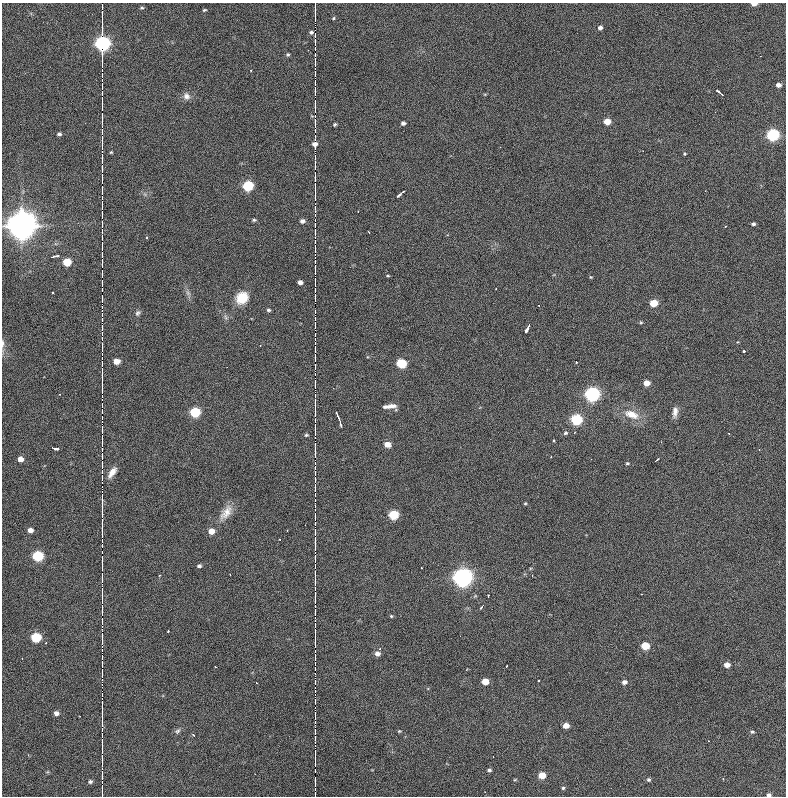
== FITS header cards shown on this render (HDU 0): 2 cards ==
NAXIS1  =                  784 / length of data axis 1
NAXIS2  =                  794 / length of data axis 2

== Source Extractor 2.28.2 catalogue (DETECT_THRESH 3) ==
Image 784 x 794 px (HDU 0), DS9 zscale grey, 1 PNG px = 1 image px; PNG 788 x 798 px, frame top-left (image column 1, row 794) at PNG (2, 3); no overlay
Background 1460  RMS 32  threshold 94.6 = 3 sigma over >= 5 px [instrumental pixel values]
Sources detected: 309; all 309 listed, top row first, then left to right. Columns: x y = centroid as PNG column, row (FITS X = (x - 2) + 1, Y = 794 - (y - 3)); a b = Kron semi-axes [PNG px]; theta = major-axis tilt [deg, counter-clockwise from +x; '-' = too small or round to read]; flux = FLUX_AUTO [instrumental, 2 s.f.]
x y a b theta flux
754 4 5 3 - 1.7e+04
102 5 6 3 -90 1.3e+05
142 8 6 4 5 2.8e+03
204 10 5 3 - 2.4e+03
315 10 10 2 90 3.4e+05
333 18 5 4 - 2.4e+03
102 25 27 2 90 1.0e+06
315 25 3 2 - 6.3e+04
600 27 5 4 - 6.1e+03
315 30 2 2 - 2.7e+04
315 33 7 5 -30 1.7e+04
315 40 3 2 - 6.3e+04
102 44 14 6 90 6.8e+05
315 44 4 2 - 9.3e+03
315 49 3 2 - 1.1e+05
102 54 9 2 -90 4.7e+05
288 55 5 4 - 3.0e+03
315 55 5 2 - 1.9e+05
315 61 5 2 - 1.9e+05
102 67 9 2 -90 1.7e+05
315 68 4 2 - 8.1e+04
102 75 7 2 -90 2.9e+05
315 75 3 2 - 6.9e+04
315 81 3 2 - 6.5e+04
315 85 4 2 - 4.6e+04
778 85 5 4 - 9.4e+03
102 86 9 3 -90 2.1e+05
315 92 6 2 -90 2.6e+05
719 92 8 2 -41 5.3e+03
102 96 6 2 -90 1.8e+05
187 96 10 9 - 1.2e+04
315 103 6 2 90 1.5e+05
102 104 4 2 - 1.4e+05
102 109 3 2 - 1.2e+05
315 111 4 2 - 1.2e+05
315 116 3 2 - 6.6e+04
102 118 9 2 90 2.7e+05
315 121 3 2 - 7.9e+04
607 121 5 5 - 2.9e+04
403 123 4 4 - 5.7e+03
335 124 4 4 - 2.6e+03
102 126 3 2 - 7.7e+04
315 126 4 2 - 1.9e+05
315 130 3 2 - 1.1e+05
102 132 7 2 -89 2.4e+05
59 134 5 4 - 4.6e+03
773 135 6 6 - 3.2e+05
315 136 3 2 - 1.2e+05
315 140 5 2 - 1.7e+05
102 143 17 2 -90 6.1e+05
315 145 3 3 - 1.3e+05
315 150 5 2 - 1.7e+05
111 152 4 3 - 2.0e+03
684 154 3 3 - 7.2e+03
315 155 6 2 -90 2.2e+05
102 161 12 2 -90 5.3e+05
315 163 7 3 90 8.8e+04
315 169 2 2 - 5.8e+04
102 172 13 2 90 5.5e+05
315 176 4 2 - 8.7e+04
315 184 8 3 90 2.6e+05
248 186 6 5 - 1.6e+05
102 188 8 2 90 3.5e+05
315 191 6 2 -90 2.6e+05
400 194 9 2 40 6.8e+03
102 197 8 3 90 3.3e+05
315 199 5 3 - 1.5e+04
102 205 8 2 90 4.0e+05
315 207 8 2 90 2.0e+05
358 211 3 2 - 1.9e+03
315 214 3 2 - 1.3e+05
102 216 6 2 -90 2.3e+05
254 220 6 4 0 3.2e+03
315 220 5 2 - 1.0e+05
302 221 5 5 - 7.2e+03
753 224 4 3 - 4.7e+03
22 225 14 9 89 4.7e+06
102 225 7 2 90 2.2e+05
315 231 8 2 -90 3.2e+05
369 232 3 2 - 1.9e+03
102 237 10 2 90 3.5e+05
146 238 3 2 - 3.2e+03
315 238 10 2 -90 3.2e+05
102 245 9 2 89 3.1e+05
315 248 4 2 - 2.1e+05
102 255 5 2 - 1.1e+05
315 255 4 2 - 6.8e+04
53 256 5 3 - 2.8e+03
58 256 4 2 - 1.6e+03
102 259 4 2 - 9.2e+04
315 261 4 2 - 1.5e+05
67 262 6 5 - 5.4e+04
102 265 6 2 -90 3.3e+05
315 267 6 2 88 2.3e+05
315 271 4 3 - 2.2e+05
102 273 5 2 - 2.0e+05
388 276 4 2 - 2.0e+03
591 277 4 4 - 1.8e+03
315 279 5 2 - 1.5e+05
102 282 5 2 - 2.0e+05
300 282 4 4 - 8.1e+03
102 289 4 2 - 1.5e+05
315 289 10 2 90 4.5e+05
52 292 3 3 - 8.3e+03
188 293 9 5 -60 6.9e+03
315 297 8 2 -90 1.8e+05
242 298 13 11 43 4.9e+04
102 300 11 2 90 3.0e+05
315 303 2 2 - 6.0e+04
654 303 6 5 - 4.6e+04
539 305 3 3 - 5.9e+03
102 309 6 2 -90 1.8e+05
268 310 5 4 - 3.8e+03
315 312 5 2 - 1.9e+05
138 313 8 7 - 5.4e+03
315 318 5 2 - 1.4e+05
102 320 10 2 90 2.6e+05
641 322 5 4 - 2.5e+03
315 325 6 2 -90 2.0e+05
102 328 8 3 90 2.3e+05
527 328 9 3 64 2.5e+04
102 333 4 2 - 2.1e+05
315 334 3 2 - 4.0e+04
315 338 3 3 - 1.2e+05
102 339 4 2 - 1.3e+05
2 343 11 4 90 5.8e+03
315 344 5 2 - 1.9e+05
102 345 6 2 -90 2.8e+05
315 350 3 2 - 7.2e+04
744 351 3 3 - 4.1e+03
102 355 9 2 90 2.9e+05
315 357 9 2 90 3.3e+05
117 361 5 4 - 2.6e+04
576 362 3 3 - 3.6e+03
102 363 4 2 - 1.3e+05
401 363 6 5 - 1.1e+05
315 365 4 2 - 4.5e+04
315 369 3 2 - 6.9e+04
315 374 3 2 - 6.5e+04
102 377 17 2 -90 7.0e+05
315 378 3 2 - 5.8e+04
315 382 6 2 90 1.1e+05
646 383 5 4 - 2.3e+04
102 386 6 2 -90 1.7e+05
333 388 3 2 - 2.2e+03
59 394 2 2 - 1.2e+03
102 394 6 2 -90 1.8e+05
592 394 7 6 - 5.6e+05
315 398 7 2 89 1.9e+05
102 400 3 2 - 6.0e+04
102 405 7 2 90 2.4e+05
315 406 7 3 87 3.0e+05
390 406 15 4 6 1.5e+04
195 412 6 5 - 1.5e+05
315 412 8 2 89 3.8e+05
675 412 13 6 83 1.2e+04
631 414 20 10 -20 3.6e+04
102 418 9 2 90 3.1e+05
315 419 3 2 - 6.5e+04
339 419 14 3 -70 9.8e+03
576 420 6 5 - 2.2e+05
315 427 5 2 - 5.9e+04
102 429 6 2 89 1.9e+05
315 433 3 2 - 6.9e+04
565 433 6 5 - 4.0e+03
729 433 3 3 - 8.8e+03
306 435 4 4 - 2.9e+03
315 437 3 2 - 5.8e+04
553 440 3 3 - 4.6e+03
102 442 9 2 -90 2.4e+05
387 444 6 5 - 1.9e+04
55 448 6 3 -14 1.0e+04
102 449 3 2 - 1.2e+05
315 449 8 2 -90 3.1e+05
315 455 6 2 -90 5.8e+04
551 457 3 2 - 2.2e+03
20 459 5 4 - 1.4e+04
102 459 8 2 -90 2.7e+05
591 459 2 2 - 9.5e+02
656 460 4 2 - 3.5e+03
315 463 4 2 - 1.7e+05
627 463 4 3 - 2.6e+03
102 467 4 2 - 1.3e+05
315 468 4 2 - 2.0e+05
102 472 3 2 - 1.1e+05
112 472 14 6 56 1.6e+04
102 477 5 2 - 1.4e+05
315 479 8 2 -90 2.9e+05
102 485 7 2 -90 1.8e+05
315 487 4 2 - 8.4e+04
102 493 4 2 - 1.2e+05
315 493 3 2 - 7.9e+04
102 499 4 2 - 7.1e+04
315 500 4 2 - 8.0e+04
525 503 3 3 - 2.1e+03
102 506 8 2 90 2.8e+05
315 507 5 2 - 7.8e+04
226 512 23 11 53 2.6e+04
102 514 6 3 -90 2.0e+05
394 515 6 5 - 1.2e+05
315 517 7 2 -90 3.1e+05
102 522 6 3 90 2.5e+05
315 523 4 2 - 5.8e+04
305 525 2 2 - 1.1e+03
30 530 5 4 - 1.3e+04
102 530 9 2 -90 4.0e+05
287 530 2 2 - 1.1e+03
211 531 6 5 - 2.0e+04
315 531 6 2 -90 2.6e+05
102 540 9 2 90 3.7e+05
315 545 12 2 90 3.6e+05
102 551 3 2 - 4.4e+04
38 556 6 5 - 1.8e+05
315 557 6 2 90 1.1e+05
102 562 11 2 -90 4.3e+05
199 566 6 4 7 4.1e+03
315 566 7 2 -90 1.9e+05
421 567 3 2 - 6.8e+03
315 573 6 2 -90 2.5e+05
102 574 4 2 - 1.8e+05
102 578 4 2 - 1.8e+05
463 578 8 7 - 1.3e+06
315 582 7 3 90 1.1e+05
102 583 4 2 - 1.2e+05
102 590 5 2 - 1.7e+05
315 593 12 2 90 3.9e+05
641 594 2 2 - 1.5e+03
488 596 3 2 - 2.0e+03
102 601 11 2 90 5.4e+05
315 604 7 3 -90 2.9e+05
102 607 7 2 -90 3.4e+05
481 607 5 3 - 3.6e+03
315 610 7 2 90 2.2e+05
102 614 5 2 - 1.6e+05
391 616 5 4 - 2.3e+03
315 617 4 2 - 6.2e+04
102 623 11 2 -90 2.3e+05
315 624 5 2 - 1.9e+05
315 630 3 2 - 6.9e+04
102 631 2 2 - 6.2e+04
168 631 3 2 - 2.2e+03
315 637 8 2 90 4.0e+05
36 638 6 5 - 1.3e+05
102 640 11 2 -90 1.4e+05
45 643 3 2 - 1.4e+03
315 645 5 2 - 1.4e+05
645 646 5 5 - 6.1e+04
102 649 7 2 90 1.7e+05
315 653 6 2 90 1.8e+04
377 653 6 6 - 1.2e+04
102 657 5 2 - 1.1e+05
315 658 3 2 - 4.7e+04
22 659 2 2 - 1.8e+03
727 665 5 4 - 1.6e+04
102 666 7 2 90 2.4e+05
506 666 3 2 - 1.4e+03
215 667 2 2 - 1.5e+03
315 667 5 2 - 6.2e+04
102 673 6 2 90 2.6e+05
315 675 5 2 - 9.3e+04
539 680 3 2 - 4.8e+03
256 682 3 2 - 6.2e+03
315 682 6 2 -90 1.8e+05
485 682 5 5 - 3.3e+04
624 682 6 5 - 8.7e+03
102 683 10 2 90 1.9e+05
315 691 3 3 - 6.1e+04
102 698 9 2 -90 2.0e+05
315 700 9 2 90 2.5e+05
315 707 3 2 - 6.4e+04
102 712 11 2 -90 4.0e+05
56 713 5 4 - 9.0e+03
315 713 5 2 - 8.9e+04
80 716 2 2 - 1.1e+03
102 724 10 2 -90 3.6e+05
315 724 13 2 90 4.1e+05
566 725 5 4 - 1.9e+04
177 731 9 6 39 5.6e+03
399 731 5 4 - 2.1e+03
752 732 5 4 - 3.1e+03
102 733 3 2 - 6.3e+04
193 735 4 3 - 2.2e+03
315 739 8 3 -90 9.5e+04
102 741 9 2 90 3.3e+05
709 741 2 2 - 1.4e+03
315 745 5 2 - 8.8e+03
102 747 4 3 - 1.8e+05
315 751 5 3 - 1.4e+05
102 752 3 2 - 1.3e+05
28 755 4 3 - 1.6e+03
102 758 4 2 - 1.9e+05
315 759 7 2 -90 3.3e+05
102 764 9 2 90 3.7e+05
315 765 4 2 - 9.6e+04
315 770 3 2 - 7.1e+04
489 770 4 3 - 4.3e+03
102 773 4 2 - 1.4e+05
542 775 5 5 - 3.8e+04
102 779 6 2 -90 1.4e+05
723 779 3 3 - 1.8e+03
515 780 5 3 - 2.0e+03
649 780 5 4 - 4.1e+03
90 782 5 5 - 4.4e+03
315 782 7 2 -90 1.8e+05
315 788 6 2 -89 2.0e+05
563 788 4 4 - 3.0e+03
102 791 11 2 -90 5.4e+05
315 794 3 2 - 7.6e+04
769 795 5 4 - 5.4e+03
At the frame edge (FLAGS 8, measured only in part): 6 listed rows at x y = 754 4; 102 5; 315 10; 2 343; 102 791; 769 795